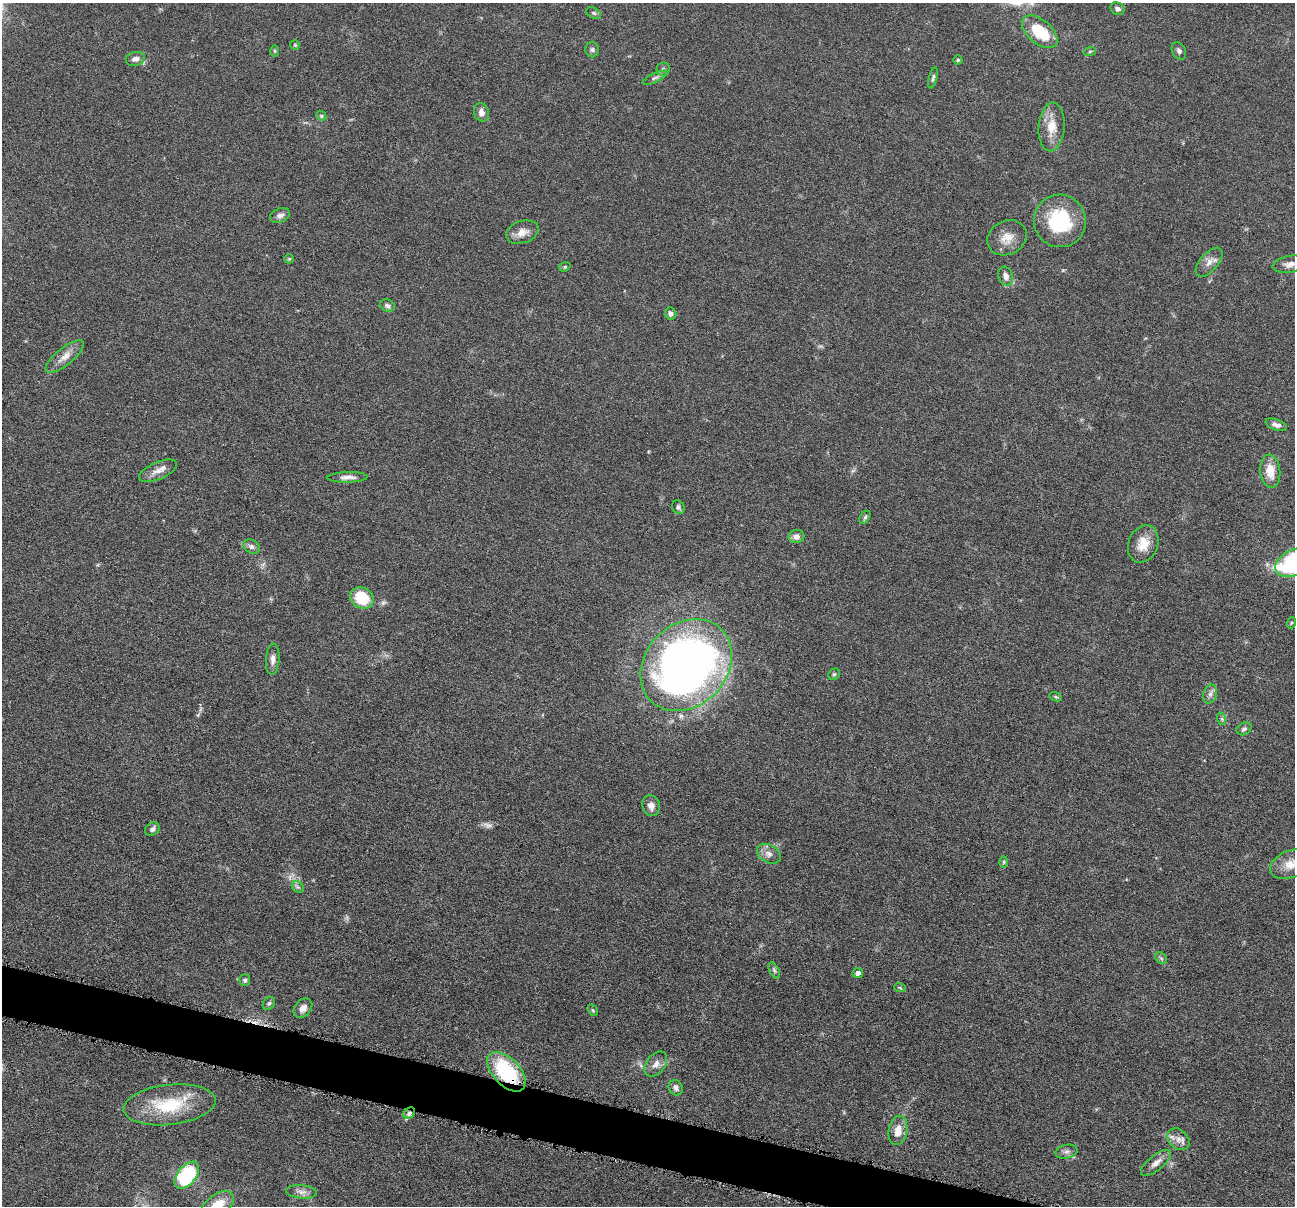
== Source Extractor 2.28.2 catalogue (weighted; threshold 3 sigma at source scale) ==
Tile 6 of 4 x 4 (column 2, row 2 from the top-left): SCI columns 1298-2590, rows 2663-3866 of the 5182 x 5200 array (HDU 1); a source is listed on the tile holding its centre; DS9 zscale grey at full resolution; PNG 1297 x 1208 px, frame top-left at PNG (2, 3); each listed source drawn as its Kron ellipse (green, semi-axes under 4 px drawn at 4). Shown black and unused: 3% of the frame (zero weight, under 4 of 8 exposures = <1% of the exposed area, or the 3 px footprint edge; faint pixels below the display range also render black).
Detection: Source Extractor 2.28.2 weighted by HDU 2 'WHT'; one run over the whole footprint, this tile lists its part. Background 0.0362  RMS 0.0035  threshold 0.0142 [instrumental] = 3 sigma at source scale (4.09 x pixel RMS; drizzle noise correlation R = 1.36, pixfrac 0.8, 0.05/0.05 arcsec/px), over >= 5 px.
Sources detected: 77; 2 too faint to see at this stretch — neither listed nor drawn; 2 inside a brighter listed object's ellipse — not listed separately; the other 73 listed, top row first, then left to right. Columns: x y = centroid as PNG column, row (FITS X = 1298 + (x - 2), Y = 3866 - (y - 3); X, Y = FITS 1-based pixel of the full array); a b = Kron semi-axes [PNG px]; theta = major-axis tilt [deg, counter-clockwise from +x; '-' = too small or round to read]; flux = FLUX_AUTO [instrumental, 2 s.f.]
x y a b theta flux
1117 9 7 6 - 1.1
594 13 8 5 -27 0.61
1040 32 21 12 -41 12
295 45 5 5 - 0.41
592 50 7 6 - 0.87
275 51 6 4 90 0.41
1090 51 6 4 20 0.43
1179 51 9 6 -63 0.97
135 59 9 7 14 1.6
958 60 4 4 - 0.49
663 69 7 6 - 0.8
655 78 13 4 26 0.97
933 78 11 4 76 0.74
481 112 9 7 -73 1.6
321 116 5 4 - 0.48
1052 127 24 13 86 5.9
280 215 10 7 23 1.5
1060 221 26 26 - 21
522 232 17 11 19 3.1
1007 238 20 17 28 4.7
289 259 5 4 - 0.35
1209 262 17 9 49 2.6
1290 264 17 8 10 2.5
565 267 6 4 21 0.46
1006 276 10 7 -68 1.9
387 306 8 6 -23 0.89
671 314 6 5 - 1.2
65 357 23 8 39 3.4
1276 425 11 5 -20 1.5
158 471 20 8 23 2.6
1270 471 16 10 -84 5.3
347 477 20 5 1 1.9
678 507 7 6 - 0.77
865 517 7 4 55 0.59
796 536 8 6 8 1.9
1143 544 19 14 68 5.4
251 547 8 6 -30 1.2
1294 563 20 12 25 52
362 598 12 10 -33 11
1291 623 6 3 71 0.38
273 659 16 6 87 1.8
686 665 50 41 46 220
834 674 6 5 - 0.5
1210 694 10 6 74 1.2
1055 697 6 4 -20 0.47
1222 719 6 4 -72 0.48
1244 729 8 6 29 0.9
651 806 10 8 -72 1.9
152 829 8 6 37 1.5
769 854 13 8 -30 2
1004 862 6 4 90 0.46
1291 864 21 13 22 4.8
298 887 6 5 - 0.67
1161 958 6 5 - 0.64
774 970 9 4 -63 0.72
858 973 5 5 - 1.4
245 980 6 5 - 0.82
900 988 6 3 -20 0.4
269 1003 7 5 55 0.66
303 1008 11 8 47 2.1
593 1010 6 4 -58 0.51
656 1064 14 9 53 2.2
506 1072 24 13 -47 25
676 1088 8 7 - 1.4
169 1105 46 20 6 17
409 1113 6 5 - 1
898 1130 15 9 79 3.9
1178 1139 12 9 -43 2.3
1067 1152 11 6 12 1.3
1156 1163 18 7 39 2.5
187 1175 16 9 52 27
302 1192 15 6 -5 1.8
218 1205 18 10 35 6.9
Overlapping masked pixels (flux is a lower limit): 2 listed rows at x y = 506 1072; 409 1113
Isophote crosses this tile's border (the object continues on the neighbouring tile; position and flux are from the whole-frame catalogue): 3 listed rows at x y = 1294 563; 1291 864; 218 1205